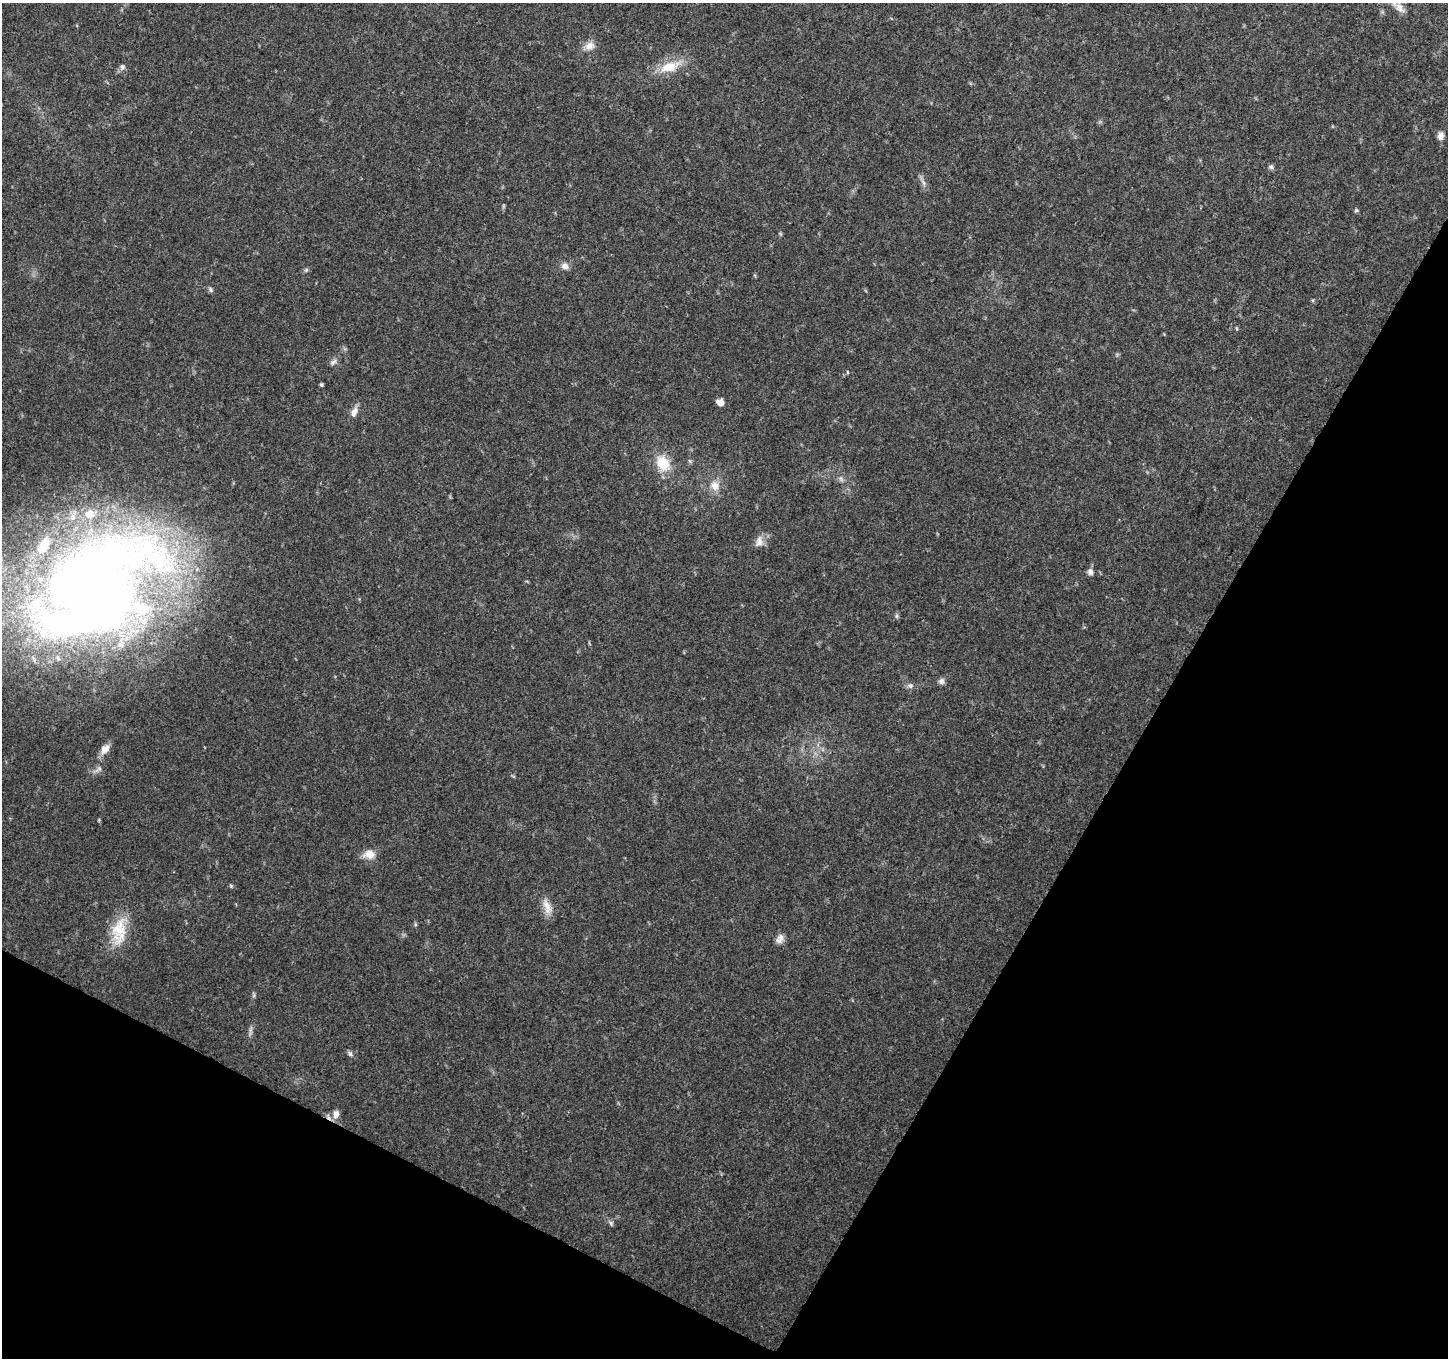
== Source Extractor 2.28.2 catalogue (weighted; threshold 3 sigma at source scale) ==
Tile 15 of 4 x 4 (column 3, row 4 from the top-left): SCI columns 2897-4342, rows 204-1559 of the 5800 x 5892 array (HDU 1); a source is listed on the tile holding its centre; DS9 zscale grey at full resolution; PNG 1450 x 1360 px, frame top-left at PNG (2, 3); no overlay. Shown black and unused: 28% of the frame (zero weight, under 3 of 4 exposures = <1% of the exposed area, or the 3 px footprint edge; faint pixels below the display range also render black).
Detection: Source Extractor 2.28.2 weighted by HDU 2 'WHT'; one run over the whole footprint, this tile lists its part. Background 0.0318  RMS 0.0035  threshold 0.0159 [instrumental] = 3 sigma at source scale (4.5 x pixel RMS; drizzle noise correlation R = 1.50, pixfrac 1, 0.0396/0.0396 arcsec/px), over >= 5 px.
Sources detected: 35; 2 inside a brighter listed object's ellipse — not listed separately; the other 33 listed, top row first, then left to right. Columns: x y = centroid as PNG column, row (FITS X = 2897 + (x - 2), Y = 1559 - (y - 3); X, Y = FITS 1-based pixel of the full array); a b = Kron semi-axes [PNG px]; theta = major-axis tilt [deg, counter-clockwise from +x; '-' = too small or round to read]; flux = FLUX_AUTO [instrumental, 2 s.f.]
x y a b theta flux
1400 8 18 9 -54 2.7
589 46 14 10 16 2.8
122 67 7 6 - 0.97
670 67 30 14 17 8.3
1441 136 10 7 82 1.7
1271 167 7 6 - 0.83
923 182 10 4 -60 1.1
1356 210 5 5 - 0.51
565 266 10 8 -14 1.8
306 270 6 5 - 0.56
211 289 8 4 -88 0.64
333 362 11 6 40 1.2
847 372 5 3 - 0.31
321 385 5 4 - 0.47
720 402 7 6 - 2.7
354 412 14 7 65 2.1
663 463 19 14 -60 8.5
715 486 13 12 - 3.7
759 542 16 9 73 2.6
1090 572 8 7 - 1.4
98 587 174 101 35 450
941 681 8 8 - 1.1
910 686 9 6 -37 1.1
105 749 14 9 50 2.9
369 854 17 11 1 3.4
231 886 5 4 - 0.43
547 906 24 9 -71 3.6
119 932 39 19 84 11
780 937 12 9 -81 2
251 1029 10 4 77 0.92
350 1053 8 5 -52 0.83
336 1114 11 8 73 2.2
611 1223 9 3 -77 0.64
Isophote crosses this tile's border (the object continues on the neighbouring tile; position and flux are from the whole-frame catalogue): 2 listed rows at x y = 1400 8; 98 587